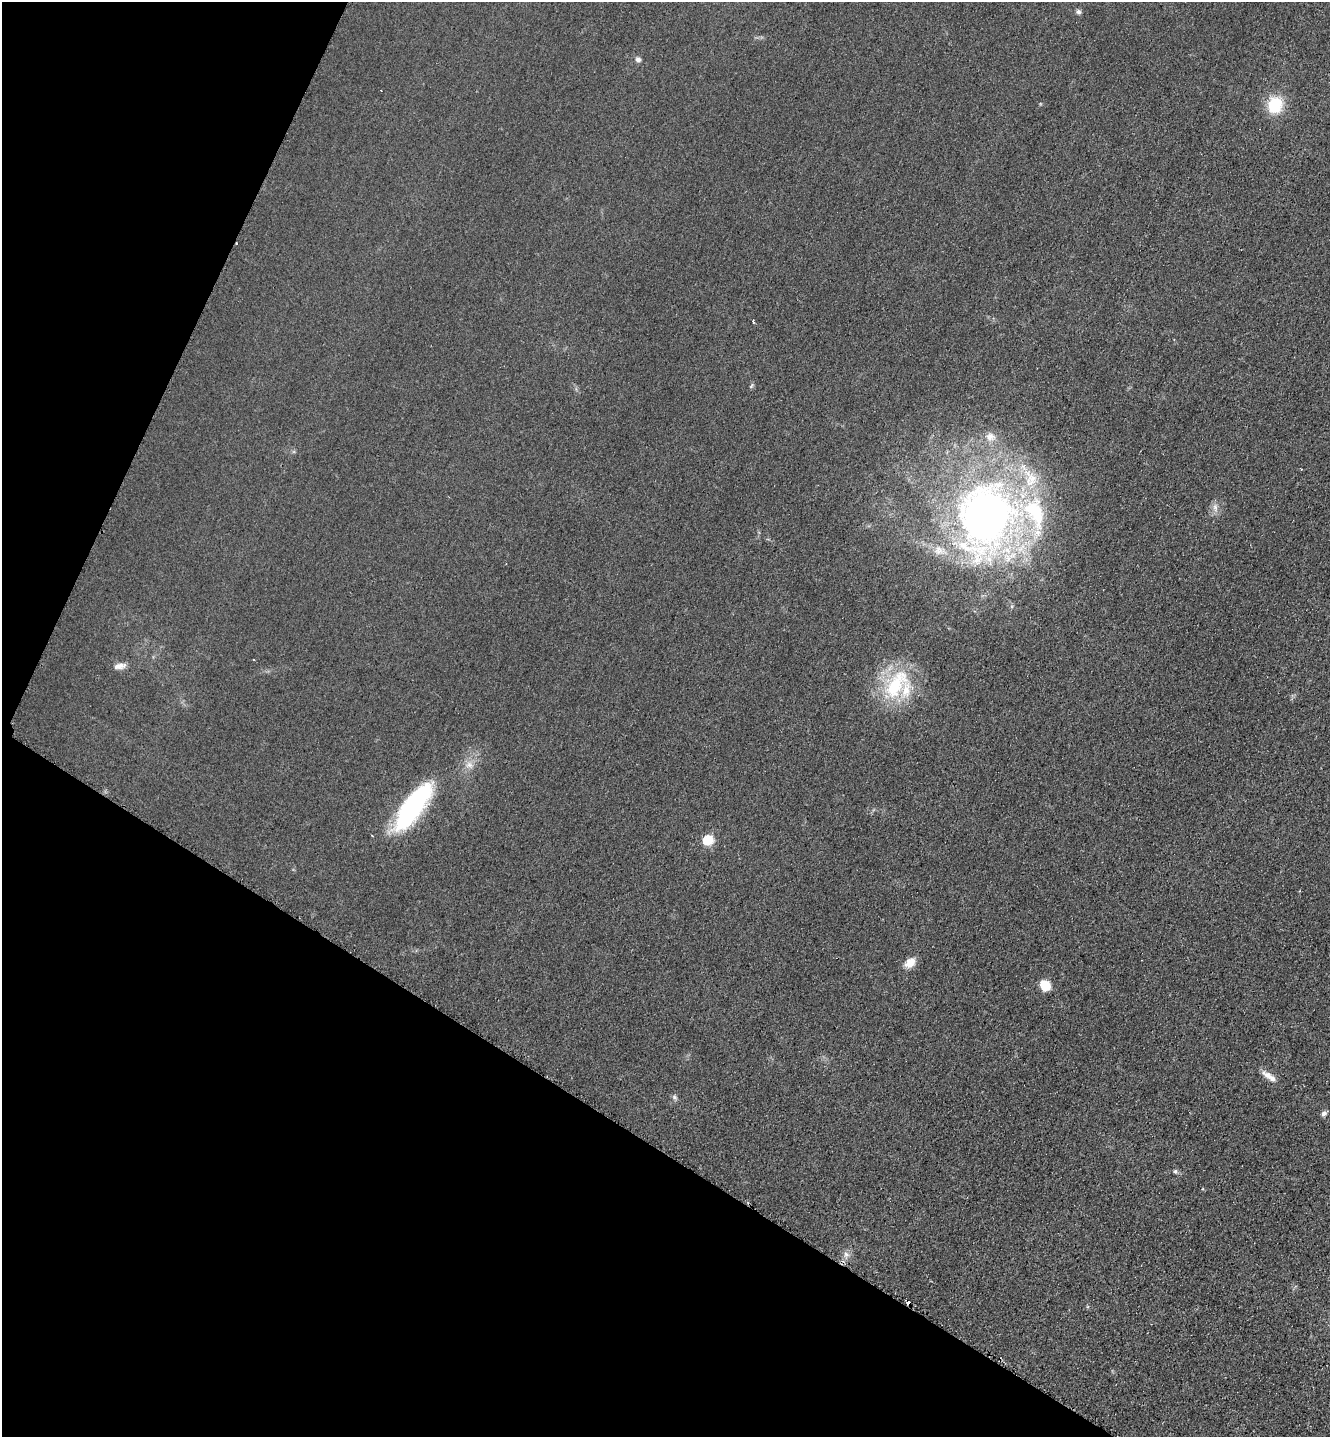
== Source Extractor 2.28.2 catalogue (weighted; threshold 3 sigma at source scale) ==
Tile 9 of 4 x 4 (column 1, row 3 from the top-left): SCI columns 295-1622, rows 1444-2878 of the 5764 x 5754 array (HDU 1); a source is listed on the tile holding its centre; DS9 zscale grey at full resolution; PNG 1332 x 1439 px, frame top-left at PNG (2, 2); no overlay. Shown black and unused: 27% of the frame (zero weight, under 2 of 3 exposures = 1% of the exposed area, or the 3 px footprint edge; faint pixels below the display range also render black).
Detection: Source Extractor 2.28.2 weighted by HDU 2 'WHT'; one run over the whole footprint, this tile lists its part. Background 0.0374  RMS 0.0093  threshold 0.0417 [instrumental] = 3 sigma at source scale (4.5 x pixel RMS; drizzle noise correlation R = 1.50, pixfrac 1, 0.05/0.05 arcsec/px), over >= 5 px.
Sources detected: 28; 1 cosmic-ray / hot-pixel residue — not listed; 6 inside a brighter listed object's ellipse — not listed separately; the other 21 listed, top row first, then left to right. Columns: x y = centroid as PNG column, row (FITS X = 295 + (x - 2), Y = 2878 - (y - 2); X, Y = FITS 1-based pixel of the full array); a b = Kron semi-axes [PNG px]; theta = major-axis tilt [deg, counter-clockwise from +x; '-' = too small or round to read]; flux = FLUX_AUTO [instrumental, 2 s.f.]
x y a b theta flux
1079 12 7 6 - 2.3
638 60 7 7 - 3.1
1275 105 17 15 73 36
753 321 4 3 - 1.2
751 386 8 4 55 1.5
1215 508 13 6 -81 4.8
986 518 97 73 80 550
253 659 3 2 - 0.86
120 666 16 7 10 6
896 684 50 25 56 65
469 765 12 10 -29 6.9
413 807 52 17 55 150
707 840 6 6 - 67
910 963 13 9 42 10
1045 985 11 10 - 14
1268 1075 12 9 -22 6.9
674 1097 7 6 - 2.3
1324 1113 8 6 26 3
1175 1171 6 5 - 1.6
846 1255 10 8 -89 4.9
908 1303 4 4 - 7.2
Overlapping masked pixels (flux is a lower limit): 1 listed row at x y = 908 1303